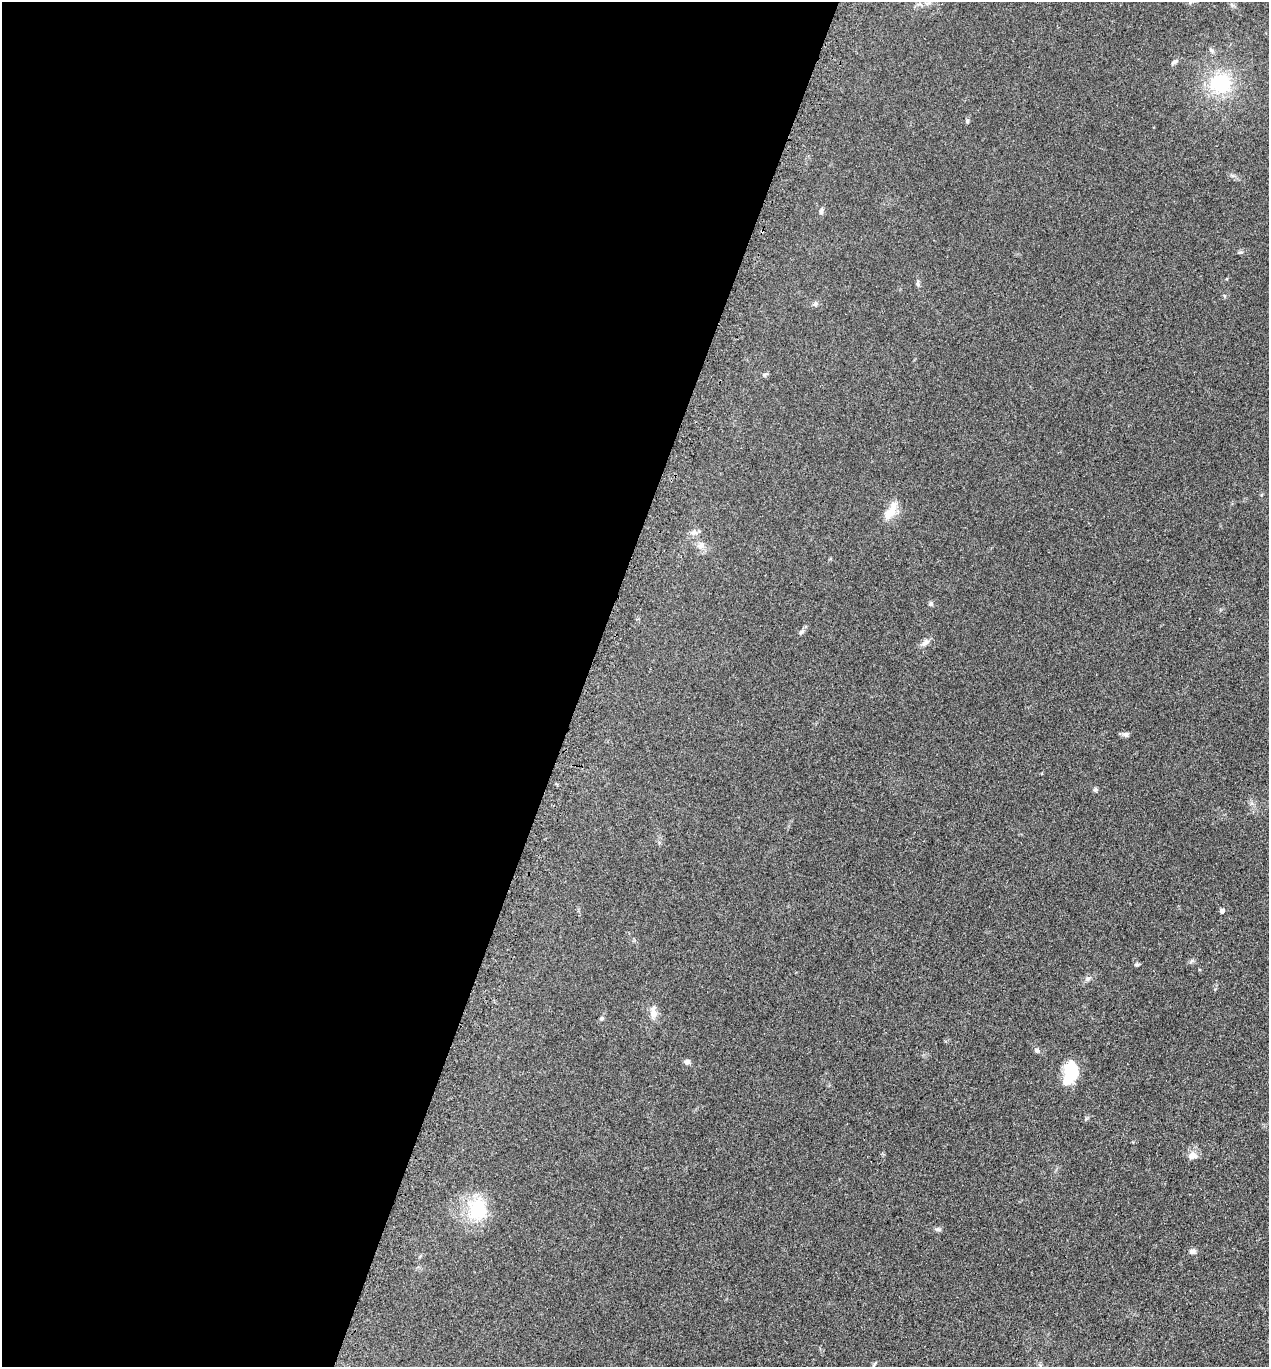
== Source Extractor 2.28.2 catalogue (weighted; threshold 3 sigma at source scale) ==
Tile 5 of 4 x 4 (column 1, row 2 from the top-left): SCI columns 392-1658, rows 2868-4232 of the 5716 x 5734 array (HDU 1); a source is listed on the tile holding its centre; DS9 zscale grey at full resolution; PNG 1271 x 1369 px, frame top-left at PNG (2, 2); no overlay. Shown black and unused: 46% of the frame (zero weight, under 3 of 4 exposures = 9% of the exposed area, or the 3 px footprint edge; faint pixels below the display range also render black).
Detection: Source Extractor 2.28.2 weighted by HDU 2 'WHT'; one run over the whole footprint, this tile lists its part. Background 0.129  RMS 0.0074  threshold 0.0334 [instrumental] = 3 sigma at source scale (4.5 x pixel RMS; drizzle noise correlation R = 1.50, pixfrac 1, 0.05/0.05 arcsec/px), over >= 5 px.
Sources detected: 31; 1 inside a brighter object's white glare — not listed; the other 30 listed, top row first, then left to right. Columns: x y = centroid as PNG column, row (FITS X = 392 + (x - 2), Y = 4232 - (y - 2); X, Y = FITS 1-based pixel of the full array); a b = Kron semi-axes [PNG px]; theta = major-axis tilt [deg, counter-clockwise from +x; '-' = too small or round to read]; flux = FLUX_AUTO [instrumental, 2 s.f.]
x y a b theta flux
927 3 7 4 19 1.6
1211 50 8 5 -27 1.7
1174 62 10 5 26 1.8
1220 83 24 22 0 43
967 121 6 5 - 1.1
821 211 9 5 73 1.7
918 283 10 4 90 1.5
815 304 8 5 49 1.6
764 375 7 5 17 1.2
891 511 27 10 59 10
694 532 10 7 9 2.9
701 545 11 8 19 3.8
931 604 6 5 - 1.5
801 632 9 5 52 1.7
925 643 14 6 32 3.2
1126 734 8 6 -25 2.1
1095 790 6 5 - 1.3
1222 911 5 4 - 2.3
1191 961 7 4 53 1.1
1137 965 8 4 8 1
1088 979 7 5 44 1.7
653 1013 18 9 -86 5.3
602 1018 6 5 - 1.3
1037 1050 7 6 - 1.7
687 1062 7 6 - 2.3
1071 1072 20 16 -76 21
1192 1156 13 10 3 4.6
478 1209 32 24 87 30
938 1229 9 5 -1 1.6
1192 1251 8 6 10 2.6